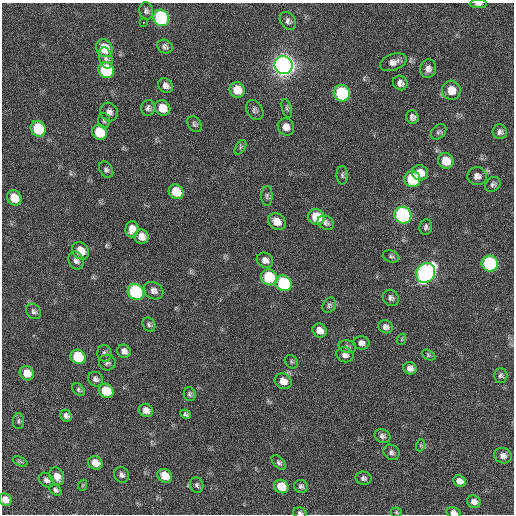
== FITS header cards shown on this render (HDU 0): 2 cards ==
NAXIS1  =                  512 / Axis length
NAXIS2  =                  512 / Axis length

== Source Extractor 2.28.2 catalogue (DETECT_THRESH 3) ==
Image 512 x 512 px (HDU 0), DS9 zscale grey, 1 PNG px = 1 image px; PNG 516 x 516 px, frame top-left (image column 1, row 512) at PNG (2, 3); each listed source drawn as its Kron ellipse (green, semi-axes under 4 px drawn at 4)
Background 22.4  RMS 5.4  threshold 16.1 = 3 sigma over >= 5 px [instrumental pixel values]
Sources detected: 109; all 109 listed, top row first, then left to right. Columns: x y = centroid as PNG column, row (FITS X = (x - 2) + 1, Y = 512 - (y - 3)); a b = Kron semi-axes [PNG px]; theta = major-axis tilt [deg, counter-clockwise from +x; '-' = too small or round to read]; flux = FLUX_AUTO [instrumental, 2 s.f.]
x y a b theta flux
478 4 8 3 0 1200
146 11 8 7 - 980
161 18 8 7 - 50000
288 21 10 7 -55 1400
143 22 3 2 - 2300
165 47 8 6 -28 1100
104 48 9 8 - 9500
106 58 10 6 -75 1300
393 62 14 8 19 2400
284 65 9 8 - 390000
428 69 9 8 - 2000
106 70 8 7 - 32000
400 83 7 7 - 1700
166 86 8 6 -42 1600
237 90 8 7 - 5600
451 90 10 9 - 4800
342 93 8 8 - 31000
148 108 8 6 81 1100
162 108 8 7 - 5400
287 108 9 5 -75 760
255 110 10 8 -55 1100
109 112 9 8 - 1800
412 117 7 6 - 1200
104 121 8 6 -87 800
194 124 9 6 -55 860
286 127 9 8 - 2500
38 129 8 7 - 17000
99 132 8 7 - 10000
438 132 9 6 43 850
500 132 7 7 - 1300
240 147 8 4 57 600
446 161 8 7 - 6200
106 170 9 6 -56 990
420 173 8 7 - 4000
342 175 9 5 -89 820
477 176 10 9 - 1900
412 179 8 8 - 19000
493 184 8 6 39 1000
176 192 8 7 - 8700
267 196 10 5 90 950
14 198 8 7 - 6700
403 215 9 8 - 82000
316 217 8 7 - 11000
277 222 9 7 -38 3900
326 223 8 6 -34 1200
426 227 8 6 81 1000
132 229 8 6 81 3000
141 237 7 7 - 2800
80 251 9 8 - 5800
391 256 8 6 -16 750
76 260 9 7 -67 1500
265 260 8 7 - 1900
490 263 8 8 - 43000
426 273 10 9 - 140000
269 277 8 7 - 18000
283 283 8 7 - 30000
154 291 10 8 -31 1900
136 292 8 7 - 42000
391 298 8 7 - 1200
329 305 8 6 61 900
34 311 8 6 -47 1200
149 325 7 6 - 840
386 327 7 6 - 1400
320 331 7 6 - 2900
402 339 6 3 72 410
361 343 8 6 -9 1500
347 347 9 6 -13 910
124 351 7 6 - 1600
104 353 8 7 - 1200
345 355 9 7 -24 1700
428 355 7 4 -27 590
78 357 8 7 - 16000
107 362 8 8 - 1000
291 362 7 6 - 660
410 368 7 6 - 1800
27 373 7 7 - 4700
501 375 7 6 - 900
95 379 8 7 - 1300
283 381 9 7 -28 3200
78 390 7 5 -46 700
106 391 8 7 - 11000
190 394 7 6 - 750
146 410 7 6 - 2200
186 414 6 4 -25 800
66 416 6 5 - 1200
18 421 8 5 89 740
382 436 8 6 -26 1100
421 445 6 4 71 440
391 452 8 7 - 1100
503 456 9 7 -19 1700
20 461 8 4 -23 620
95 463 7 6 - 4000
279 463 9 5 -45 930
122 475 8 7 - 1200
57 476 9 7 -64 2900
165 476 8 6 -36 5700
364 478 8 6 -13 1000
46 480 8 6 -41 1300
460 481 6 5 - 2100
83 485 6 3 71 350
197 485 8 6 -77 860
301 486 7 6 - 940
281 487 7 6 - 7800
56 490 6 5 - 880
5 500 7 6 - 3000
474 502 7 6 - 1700
396 512 5 5 - 490
300 513 7 5 -17 760
453 513 7 5 -14 1500
At the frame edge (FLAGS 8, measured only in part): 4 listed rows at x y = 478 4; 5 500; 300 513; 453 513